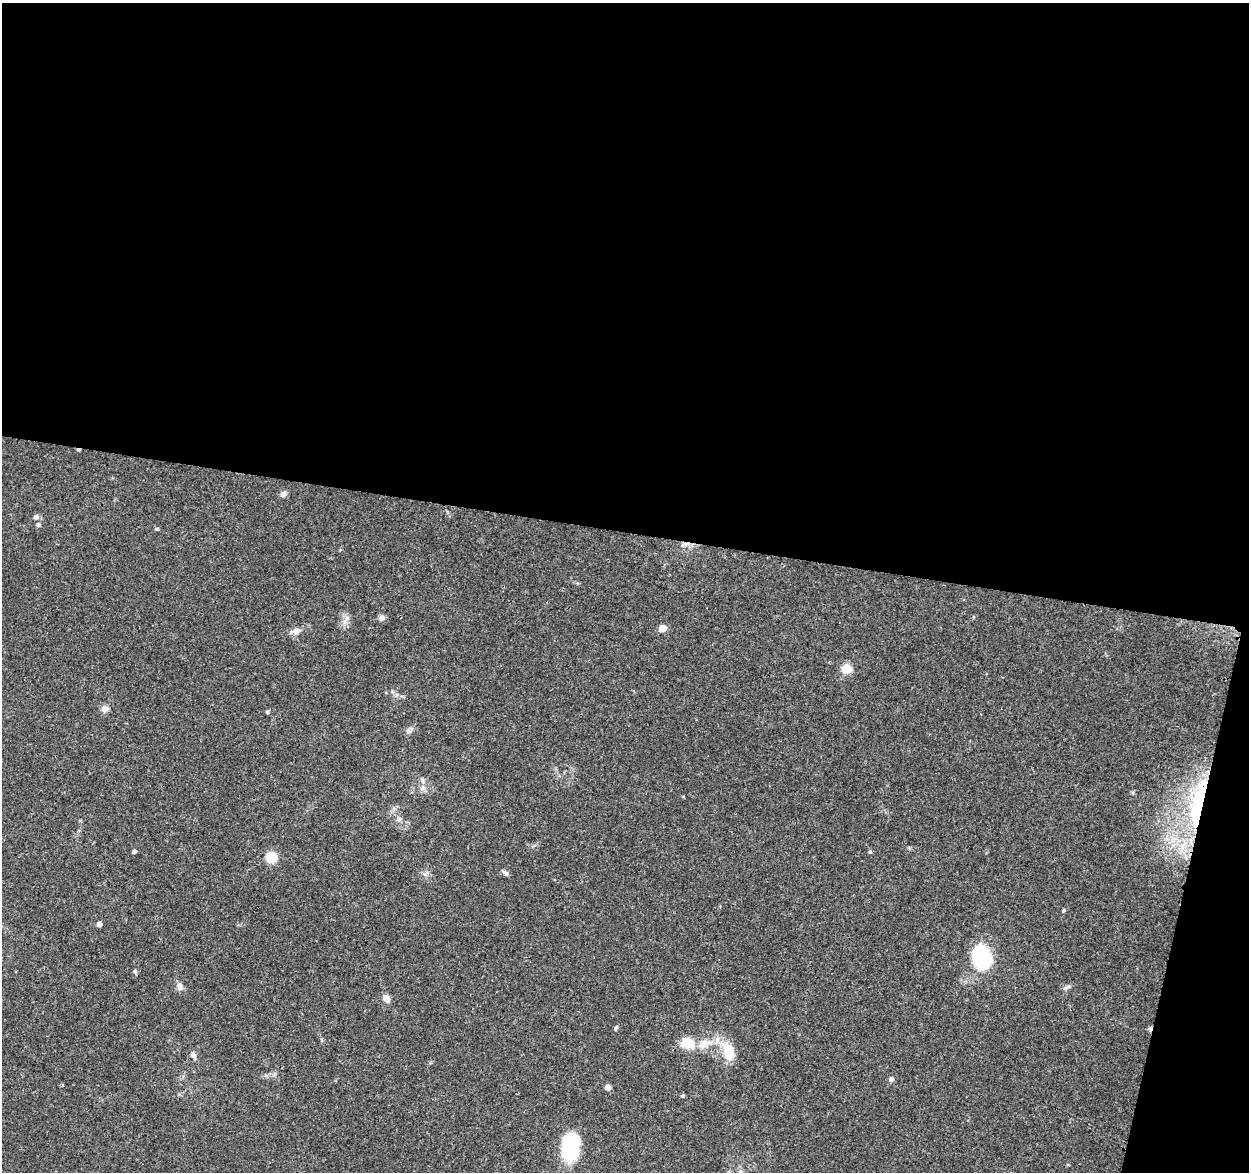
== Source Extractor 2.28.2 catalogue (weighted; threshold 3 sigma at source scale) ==
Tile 4 of 4 x 4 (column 4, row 1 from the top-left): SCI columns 3758-5004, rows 3753-4922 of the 5014 x 5210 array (HDU 1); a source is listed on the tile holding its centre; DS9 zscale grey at full resolution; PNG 1251 x 1174 px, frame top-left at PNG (2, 3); no overlay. Shown black and unused: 48% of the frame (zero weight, under 3 of 4 exposures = <1% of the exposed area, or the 3 px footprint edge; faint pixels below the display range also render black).
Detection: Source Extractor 2.28.2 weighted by HDU 2 'WHT'; one run over the whole footprint, this tile lists its part. Background 0.0369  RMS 0.0034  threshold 0.0152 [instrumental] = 3 sigma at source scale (4.5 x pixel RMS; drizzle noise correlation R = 1.50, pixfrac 1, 0.0396/0.0396 arcsec/px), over >= 5 px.
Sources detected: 40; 1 cosmic-ray / hot-pixel residue — not listed; the other 39 listed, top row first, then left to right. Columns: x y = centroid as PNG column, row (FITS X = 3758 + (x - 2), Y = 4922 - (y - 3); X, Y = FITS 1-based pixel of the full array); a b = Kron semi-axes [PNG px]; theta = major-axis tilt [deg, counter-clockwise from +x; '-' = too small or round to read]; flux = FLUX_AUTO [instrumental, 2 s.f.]
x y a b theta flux
78 450 4 3 - 0.69
283 494 8 6 33 1.4
36 517 7 6 - 1.1
38 525 6 5 - 0.86
157 529 6 4 7 0.44
685 544 10 6 14 1.3
347 618 7 5 -90 1.1
382 618 8 7 - 1.3
662 628 5 5 - 6.5
296 631 13 8 9 1.9
847 669 6 5 - 16
105 709 11 8 33 1.5
267 712 5 4 - 0.45
409 731 8 5 -27 0.87
423 788 9 7 34 1.4
1198 801 77 17 77 38
399 819 6 6 - 0.89
134 851 4 4 - 0.97
870 852 5 4 - 0.49
271 857 6 5 - 22
505 872 10 5 -34 0.86
425 874 7 4 -18 0.75
1064 910 4 4 - 0.49
99 924 4 4 - 1.9
982 957 22 16 -76 29
135 971 5 5 - 0.61
180 986 12 8 -63 1.5
1068 987 13 4 29 0.82
386 998 10 8 -56 1.9
616 1028 6 5 - 0.51
687 1043 15 11 -16 7.5
703 1044 15 11 54 3.8
729 1052 22 13 -75 9
193 1055 9 7 -66 1.2
891 1079 6 5 - 1.1
608 1087 5 4 - 2.2
682 1096 5 4 - 0.48
570 1147 28 18 80 23
740 1172 8 5 -84 0.98
Overlapping masked pixels (flux is a lower limit): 3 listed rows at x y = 78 450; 685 544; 1198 801
Isophote crosses this tile's border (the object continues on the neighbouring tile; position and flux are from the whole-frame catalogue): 1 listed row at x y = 740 1172